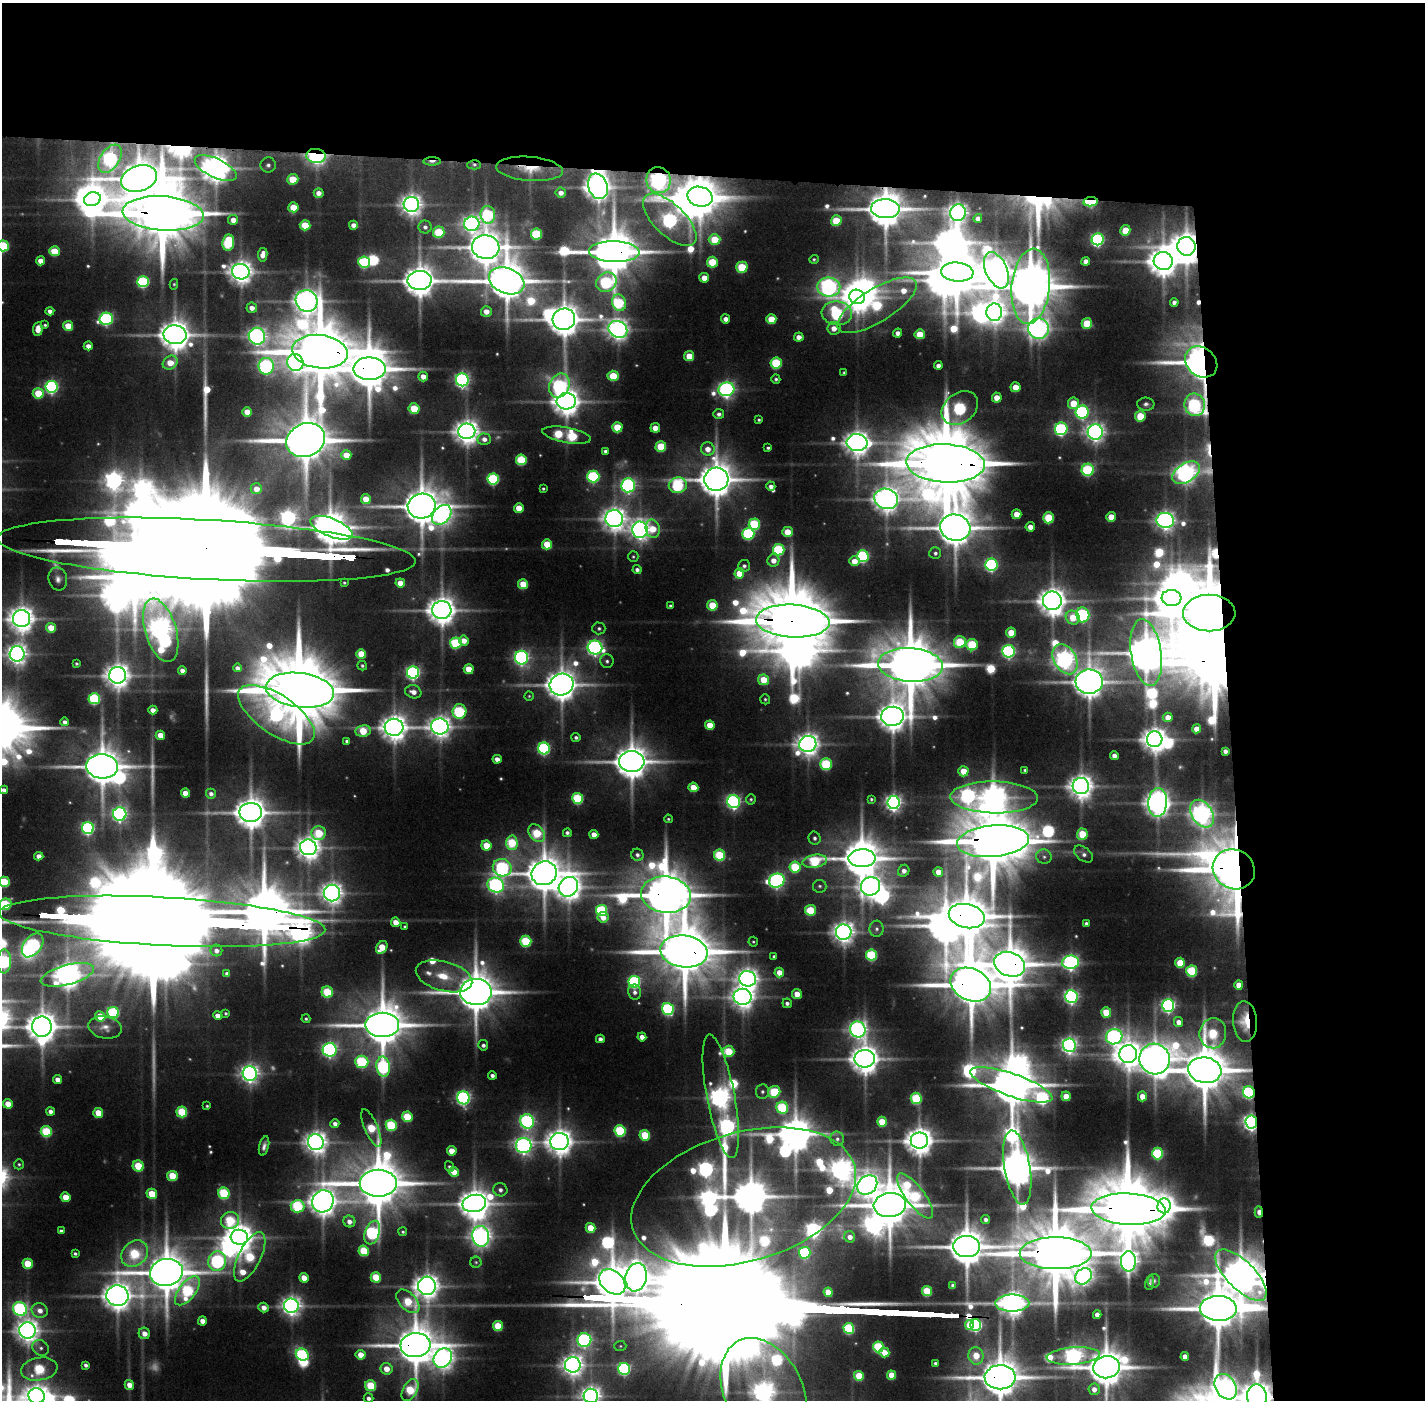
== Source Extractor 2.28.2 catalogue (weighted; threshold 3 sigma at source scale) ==
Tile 3 of 3 x 3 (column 3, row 1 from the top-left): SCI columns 2846-4268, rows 2829-4226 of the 4271 x 4257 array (HDU 1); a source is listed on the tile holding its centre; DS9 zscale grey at full resolution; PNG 1427 x 1402 px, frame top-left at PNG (2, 3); each listed source drawn as its Kron ellipse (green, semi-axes under 4 px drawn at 4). Shown black and unused: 24% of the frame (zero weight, under 3 of 5 exposures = <1% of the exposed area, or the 3 px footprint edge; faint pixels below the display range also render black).
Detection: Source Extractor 2.28.2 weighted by HDU 2 'WHT'; one run over the whole footprint, this tile lists its part. Background 0.136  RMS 0.0076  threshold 0.0343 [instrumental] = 3 sigma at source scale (4.5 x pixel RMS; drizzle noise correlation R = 1.50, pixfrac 1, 0.05/0.05 arcsec/px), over >= 5 px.
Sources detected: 596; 19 too faint to see at this stretch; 36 inside a brighter object's white glare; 2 cosmic-ray / hot-pixel residue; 3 long thin detections or spike segments (spike, bleed or trail) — neither listed nor drawn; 17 inside a brighter listed object's ellipse — not listed separately; of the other 519, all 500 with FLUX_AUTO >= 1.26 (the completeness limit of this list) listed and drawn (19 fainter detections not listed), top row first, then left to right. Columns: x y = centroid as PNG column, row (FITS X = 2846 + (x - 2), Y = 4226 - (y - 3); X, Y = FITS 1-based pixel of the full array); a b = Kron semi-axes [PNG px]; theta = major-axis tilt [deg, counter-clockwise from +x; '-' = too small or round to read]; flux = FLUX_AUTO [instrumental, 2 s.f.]
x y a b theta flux
316 156 9 7 -4 490
110 159 16 9 56 270
432 161 8 3 1 7.4
268 165 7 7 - 4.1
474 165 7 4 0 2.1
216 168 23 9 -25 1700
530 169 33 12 -5 24
139 179 18 12 19 3300
293 179 5 5 - 31
659 180 13 12 - 530
598 186 13 9 -69 1400
319 193 5 5 - 7.9
561 193 5 5 - 7.1
700 197 13 9 -15 3200
92 199 8 6 15 1800
1091 202 7 4 6 99
411 204 7 7 - 910
293 207 5 5 - 26
885 209 14 9 -1 3500
163 213 40 17 -4 12000
958 213 8 8 - 680
488 215 9 7 -81 120
978 218 4 4 - 5.5
233 220 5 5 - 11
670 220 34 15 -44 340
836 221 5 5 - 38
472 224 7 7 - 530
305 225 5 5 - 40
353 225 4 4 - 6.9
425 227 6 6 - 3.8
1125 230 5 5 - 26
439 232 6 5 - 58
536 234 5 5 - 83
715 239 6 5 - 36
1098 239 6 6 - 230
228 243 8 6 81 93
3 246 6 5 - 99
1186 246 9 9 - 2400
486 247 14 12 -9 2700
54 251 5 5 - 37
614 252 25 10 -2 5200
263 255 7 4 80 9
814 259 5 4 - 1.6
41 261 4 4 - 10
1086 261 4 4 - 6
1163 261 9 9 - 2100
364 262 6 5 - 110
712 262 5 5 - 47
742 267 5 5 - 59
996 270 19 11 -66 1500
241 272 9 7 -11 1100
957 272 16 9 -5 5200
704 278 5 5 - 14
419 280 12 9 2 2400
507 281 18 12 -22 4000
143 282 6 5 - 130
606 282 11 9 39 150
174 284 5 4 - 1.3
1031 286 38 19 84 6300
829 287 11 9 -7 470
857 297 8 7 - 1700
307 301 11 10 - 1300
1174 302 4 4 - 4
619 303 8 7 - 92
877 305 45 16 32 120
252 308 5 5 - 8.2
50 311 4 4 - 5.9
486 311 5 5 - 11
994 312 9 8 - 840
837 313 15 11 -7 170
106 319 7 6 - 210
564 319 11 11 - 2600
726 319 4 4 - 7.1
771 319 5 5 - 28
1087 323 5 5 - 35
45 325 4 3 - 1.8
68 326 5 5 - 25
834 328 6 6 - 10
38 329 7 5 83 13
618 329 10 8 -32 880
1039 329 10 10 - 760
898 333 4 4 - 6.6
920 334 5 5 - 27
175 335 11 9 -12 2000
257 336 8 8 - 590
799 337 4 4 - 8.8
88 346 4 4 - 7.8
320 352 28 16 -7 11000
689 356 5 5 - 25
1201 362 17 14 -41 2200
170 363 8 6 36 22
295 363 9 8 - 410
776 363 6 5 - 82
938 365 4 4 - 5.1
266 366 8 7 - 310
369 369 16 11 0 4800
844 373 4 3 - 1.7
423 376 5 5 - 10
613 376 5 5 - 42
776 379 4 4 - 2.2
462 380 6 6 - 350
559 386 12 10 69 210
52 387 6 6 - 240
1016 387 5 5 - 19
726 389 8 7 - 450
38 393 5 5 - 41
997 398 5 5 - 14
566 401 9 8 - 1700
1073 403 6 5 - 26
1146 404 8 6 -2 3.4
1195 405 11 10 - 200
414 408 5 5 - 40
960 408 20 15 37 190
247 412 4 4 - 18
1082 412 7 6 - 230
719 414 5 5 - 4.1
1140 416 5 5 - 37
759 420 3 3 - 1.5
617 427 5 5 - 38
655 428 5 4 - 15
1061 429 6 6 - 210
467 431 8 8 - 1200
1095 432 7 7 - 680
567 435 25 7 -10 130
484 439 6 6 - 6.1
306 440 20 16 24 6900
857 443 10 8 -4 1300
661 447 5 5 - 48
768 448 4 3 - 2.1
708 449 7 6 - 11
605 451 4 4 - 3.6
346 455 5 4 - 19
521 460 5 5 - 63
946 463 39 19 -3 18000
1088 470 6 6 - 120
1186 473 15 9 33 760
593 476 6 6 - 130
493 479 6 5 - 120
716 479 12 11 - 3000
628 485 7 6 - 330
678 485 9 7 11 130
771 486 5 4 - 5.2
256 489 6 5 - 13
543 489 3 3 - 1.4
366 499 5 5 - 26
886 499 12 10 -20 1400
422 506 14 12 12 3600
519 508 5 4 - 20
1017 514 5 5 - 17
442 515 11 8 48 580
1111 517 5 5 - 17
614 518 8 8 - 1100
1048 518 5 5 - 56
1165 520 9 7 -8 700
754 524 5 5 - 87
1030 527 5 4 - 8.4
331 528 22 9 -22 3000
955 528 15 13 -14 3200
653 529 9 7 -77 24
640 530 8 7 - 770
787 532 5 5 - 24
748 534 6 6 - 130
547 544 5 5 - 32
206 550 209 30 -3 120000
779 550 6 5 - 110
935 553 6 6 - 2.9
863 556 6 6 - 170
633 557 5 5 - 1.5
773 560 6 6 - 10
854 561 5 5 - 12
991 565 6 6 - 220
744 566 6 6 - 3.5
637 570 4 4 - 3.7
739 573 5 5 - 23
58 579 11 9 -77 5.6
344 583 3 3 - 1.3
400 583 5 4 - 15
523 584 5 5 - 33
1171 598 10 8 -4 2100
1052 601 9 9 - 1600
712 605 5 5 - 41
670 606 4 3 - 2.3
442 610 9 9 - 1800
1209 613 26 18 1 11000
1083 615 8 6 -81 200
1073 618 7 6 - 26
22 619 8 8 - 1400
793 621 37 16 -3 16000
51 628 5 5 - 22
599 628 6 6 - 2.8
161 630 33 15 -73 1200
1011 632 5 5 - 24
464 640 5 5 - 11
960 642 6 6 - 64
456 643 6 5 - 91
972 645 5 5 - 72
595 648 7 7 - 400
1009 651 6 6 - 250
1146 653 34 15 -81 3700
17 654 7 7 - 790
361 654 5 5 - 34
521 658 7 6 - 340
1065 659 16 11 -59 660
607 661 7 6 - 3
76 663 3 3 - 1.4
910 665 32 17 -4 8900
362 666 5 4 - 2
237 668 4 4 - 4.6
469 669 5 4 - 26
182 670 4 4 - 5.9
413 672 6 6 - 300
118 675 8 8 - 1300
764 680 5 5 - 31
1089 682 13 12 - 2400
562 684 12 10 20 2200
300 690 34 17 -7 16000
413 692 8 6 -17 9
529 696 4 4 - 1.3
94 699 6 5 - 110
765 699 5 4 - 1.6
153 710 4 4 - 8.1
459 711 7 7 - 130
276 715 44 19 -34 350
892 716 11 9 7 1800
1168 717 4 4 - 12
65 722 4 4 - 4.6
710 725 5 4 - 22
440 726 9 8 - 980
394 727 9 8 - 1500
1196 729 4 4 - 10
363 731 7 6 - 34
160 735 5 4 - 18
576 737 4 4 - 2.7
1155 739 8 7 - 1300
347 741 4 4 - 2.9
808 744 8 8 - 1100
544 748 6 6 - 190
1225 751 4 4 - 4.7
1114 756 4 4 - 6.9
497 759 4 4 - 7.9
632 761 12 10 1 2800
826 764 6 6 - 88
102 766 16 12 -5 3400
1025 770 4 4 - 2.4
963 771 5 5 - 21
1081 786 8 8 - 1300
693 787 5 4 - 25
4 790 4 4 - 4.8
185 793 4 4 - 14
211 794 5 5 - 3.8
994 797 44 16 -1 2000
578 798 5 5 - 95
751 799 5 5 - 1.6
871 799 3 3 - 1.5
734 802 6 6 - 320
1158 802 14 9 86 1400
894 803 6 6 - 490
251 812 11 9 -1 2200
120 814 6 6 - 370
1202 814 15 10 -56 890
668 819 4 4 - 1.4
88 828 6 6 - 230
319 833 7 7 - 46
537 833 10 7 -50 69
567 833 4 4 - 3.1
594 834 4 4 - 10
1082 834 5 5 - 43
815 838 6 6 - 3.2
993 841 36 15 5 10000
512 843 7 6 - 67
486 845 5 5 - 30
308 847 8 7 - 1100
1084 854 11 6 -38 4.6
637 855 6 6 - 3.4
720 855 5 5 - 84
39 856 4 4 - 6.9
1044 857 8 7 - 2.8
862 858 13 9 1 3400
815 861 12 6 9 84
795 867 5 5 - 70
502 868 9 8 - 190
1234 869 21 19 -30 7100
904 871 6 5 - 6.5
938 872 5 4 - 14
544 873 13 12 - 3100
777 881 8 6 25 380
4 882 5 5 - 62
496 885 8 7 - 380
820 886 7 6 - 2.3
870 886 10 9 - 940
568 887 10 9 - 1300
332 893 8 8 - 960
666 895 25 18 -7 6000
5 904 6 5 - 90
601 910 5 5 - 120
811 910 5 5 - 44
967 916 18 12 -13 4500
603 917 5 5 - 11
162 921 163 24 -3 92000
396 922 5 4 - 14
1086 923 4 4 - 2.7
405 927 4 3 - 2
877 929 8 7 - 3.5
844 932 8 7 - 970
526 941 5 5 - 86
753 942 5 5 - 1.3
33 945 13 8 52 200
382 947 7 5 54 28
216 951 6 5 - 5.8
684 951 24 16 -7 7600
872 955 5 5 - 100
774 956 4 3 - 2
4 961 12 7 87 200
1071 962 8 6 6 430
1180 963 5 5 - 35
1010 964 16 12 -20 3800
1192 971 5 5 - 90
779 972 5 5 - 15
227 974 4 4 - 4.5
67 975 27 10 15 1500
444 976 29 14 -15 32
748 979 8 7 - 900
634 982 6 5 - 170
971 985 21 16 -26 6000
1239 985 4 4 - 12
327 992 5 5 - 59
476 992 16 13 0 4300
635 992 7 6 - 4
797 994 5 5 - 19
1071 996 6 6 - 340
743 997 9 8 - 1100
787 1003 5 5 - 3.6
1168 1005 6 6 - 330
668 1009 6 6 - 160
113 1012 6 5 - 120
1106 1012 5 5 - 34
226 1013 3 3 - 1.5
218 1015 4 4 - 7.7
100 1016 5 5 - 22
306 1019 4 4 - 1.7
1178 1022 5 4 - 8.6
1245 1022 20 12 -86 25
382 1025 17 12 0 4500
42 1027 10 10 - 2100
105 1027 17 11 -12 8
858 1029 8 7 - 580
1213 1033 15 13 83 80
642 1037 4 4 - 7.9
1114 1037 8 7 - 410
600 1039 4 4 - 5.4
483 1045 5 5 - 3.5
1069 1045 7 6 - 480
330 1050 7 7 - 310
728 1051 6 5 - 48
1128 1054 9 9 - 1500
865 1059 10 9 - 1800
1155 1059 15 15 - 2400
362 1062 6 6 - 110
383 1067 10 6 -82 180
1205 1070 17 12 -8 5600
250 1073 7 7 - 660
492 1075 4 4 - 4
58 1079 4 4 - 8.7
1011 1085 43 11 -19 5100
762 1092 7 6 - 2.9
774 1092 6 5 - 68
1249 1092 6 6 - 160
721 1096 63 14 -79 1300
1066 1096 5 4 - 20
1142 1096 5 4 - 14
463 1098 6 6 - 310
916 1098 5 5 - 86
8 1104 5 4 - 17
207 1106 4 4 - 1.4
782 1108 6 6 - 87
51 1111 4 4 - 5.9
182 1112 5 5 - 61
98 1113 5 5 - 25
407 1117 5 5 - 51
527 1121 7 6 - 290
882 1122 5 5 - 34
1251 1122 6 6 - 490
335 1124 4 4 - 5.4
391 1125 5 5 - 87
371 1128 20 6 -67 57
620 1131 6 5 - 100
46 1132 5 5 - 80
645 1135 5 5 - 48
837 1139 7 6 - 3.2
919 1140 8 8 - 1700
316 1142 8 8 - 1000
559 1142 9 8 - 1500
264 1146 10 5 76 4.6
524 1146 8 7 - 500
452 1151 5 4 - 20
1158 1153 6 5 - 110
19 1164 5 5 - 1.6
138 1166 5 5 - 45
449 1167 5 4 - 2.2
1017 1168 37 13 -80 3700
454 1172 5 5 - 19
172 1176 5 5 - 42
378 1183 18 13 1 5800
867 1185 11 8 42 1000
500 1190 7 6 - 4.6
224 1193 6 5 - 98
152 1194 5 5 - 35
915 1196 27 9 -53 120
66 1197 5 4 - 20
744 1197 115 64 16 4900
323 1201 11 10 - 1700
474 1203 12 8 12 2000
890 1205 16 12 6 4600
298 1206 7 6 - 100
1164 1206 7 7 - 790
1129 1209 37 15 -3 15000
1259 1212 5 4 - 8.2
986 1219 4 4 - 4
230 1221 9 8 - 79
349 1221 6 5 - 7
591 1228 5 5 - 28
61 1231 4 4 - 2.7
403 1232 4 4 - 1.4
372 1233 12 7 71 190
481 1236 10 8 -81 790
239 1237 9 7 -6 1600
850 1237 5 5 - 7.9
967 1246 13 10 -4 3600
364 1251 5 5 - 54
805 1253 6 5 - 120
1056 1253 36 16 0 13000
75 1254 4 3 - 2
134 1254 15 12 45 76
250 1257 27 11 63 96
217 1261 10 9 - 240
1128 1261 10 7 90 760
476 1262 5 5 - 1.6
28 1264 5 5 - 38
166 1272 16 13 9 4400
1241 1275 33 14 -45 3100
1083 1276 9 7 40 460
376 1277 5 5 - 42
636 1277 14 10 79 1300
304 1278 5 4 - 13
1154 1281 7 6 - 2.2
612 1282 15 10 -42 3400
1150 1283 7 3 79 2.3
953 1285 4 3 - 3
427 1286 9 9 - 1300
187 1291 17 8 52 120
927 1291 5 5 - 57
828 1292 5 4 - 25
117 1296 11 10 - 1800
408 1301 14 8 -46 53
1012 1303 17 8 0 1300
291 1306 7 7 - 730
264 1308 5 4 - 8
1218 1308 18 12 -2 4800
20 1309 7 6 - 260
40 1311 8 7 - 8.8
1097 1315 4 4 - 7.7
202 1321 4 4 - 9.5
969 1325 5 4 - 16
976 1325 6 5 - 210
498 1326 5 5 - 41
849 1328 5 5 - 100
27 1330 8 8 - 1100
144 1333 6 5 - 8.5
584 1340 7 7 - 280
415 1345 15 12 6 3900
620 1346 6 5 - 1.5
878 1347 5 5 - 99
41 1348 8 7 - 3.8
884 1352 5 4 - 18
302 1355 7 5 -35 140
360 1355 5 4 - 16
976 1356 9 7 -79 25
1073 1356 27 8 4 630
1185 1357 4 4 - 12
443 1358 10 8 51 890
935 1363 3 3 - 2.1
86 1365 4 4 - 3.1
573 1365 8 7 - 930
1106 1367 13 11 7 3500
39 1369 18 11 9 84
386 1369 6 6 - 15
624 1369 6 6 - 190
892 1375 4 4 - 24
859 1376 5 5 - 42
1000 1377 15 12 2 4000
129 1385 5 4 - 11
371 1386 5 5 - 59
1226 1387 14 10 -59 660
1094 1389 6 5 - 8.9
410 1390 12 7 61 62
764 1392 57 39 -64 1300
37 1396 8 7 - 1100
591 1396 7 7 - 810
1257 1397 12 10 -85 2400
369 1398 5 4 - 4.5
Overlapping masked pixels (flux is a lower limit): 49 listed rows (the first 20) at x y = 316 156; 110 159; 432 161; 474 165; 216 168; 530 169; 139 179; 659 180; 598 186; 700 197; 1091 202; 885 209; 163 213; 1186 246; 614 252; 1031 286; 320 352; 1201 362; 369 369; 1195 405
Isophote crosses this tile's border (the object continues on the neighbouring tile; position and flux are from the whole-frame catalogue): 13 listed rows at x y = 3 246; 206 550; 17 654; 4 790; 4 882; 5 904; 4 961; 1000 1377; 764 1392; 37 1396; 591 1396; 1257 1397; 369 1398